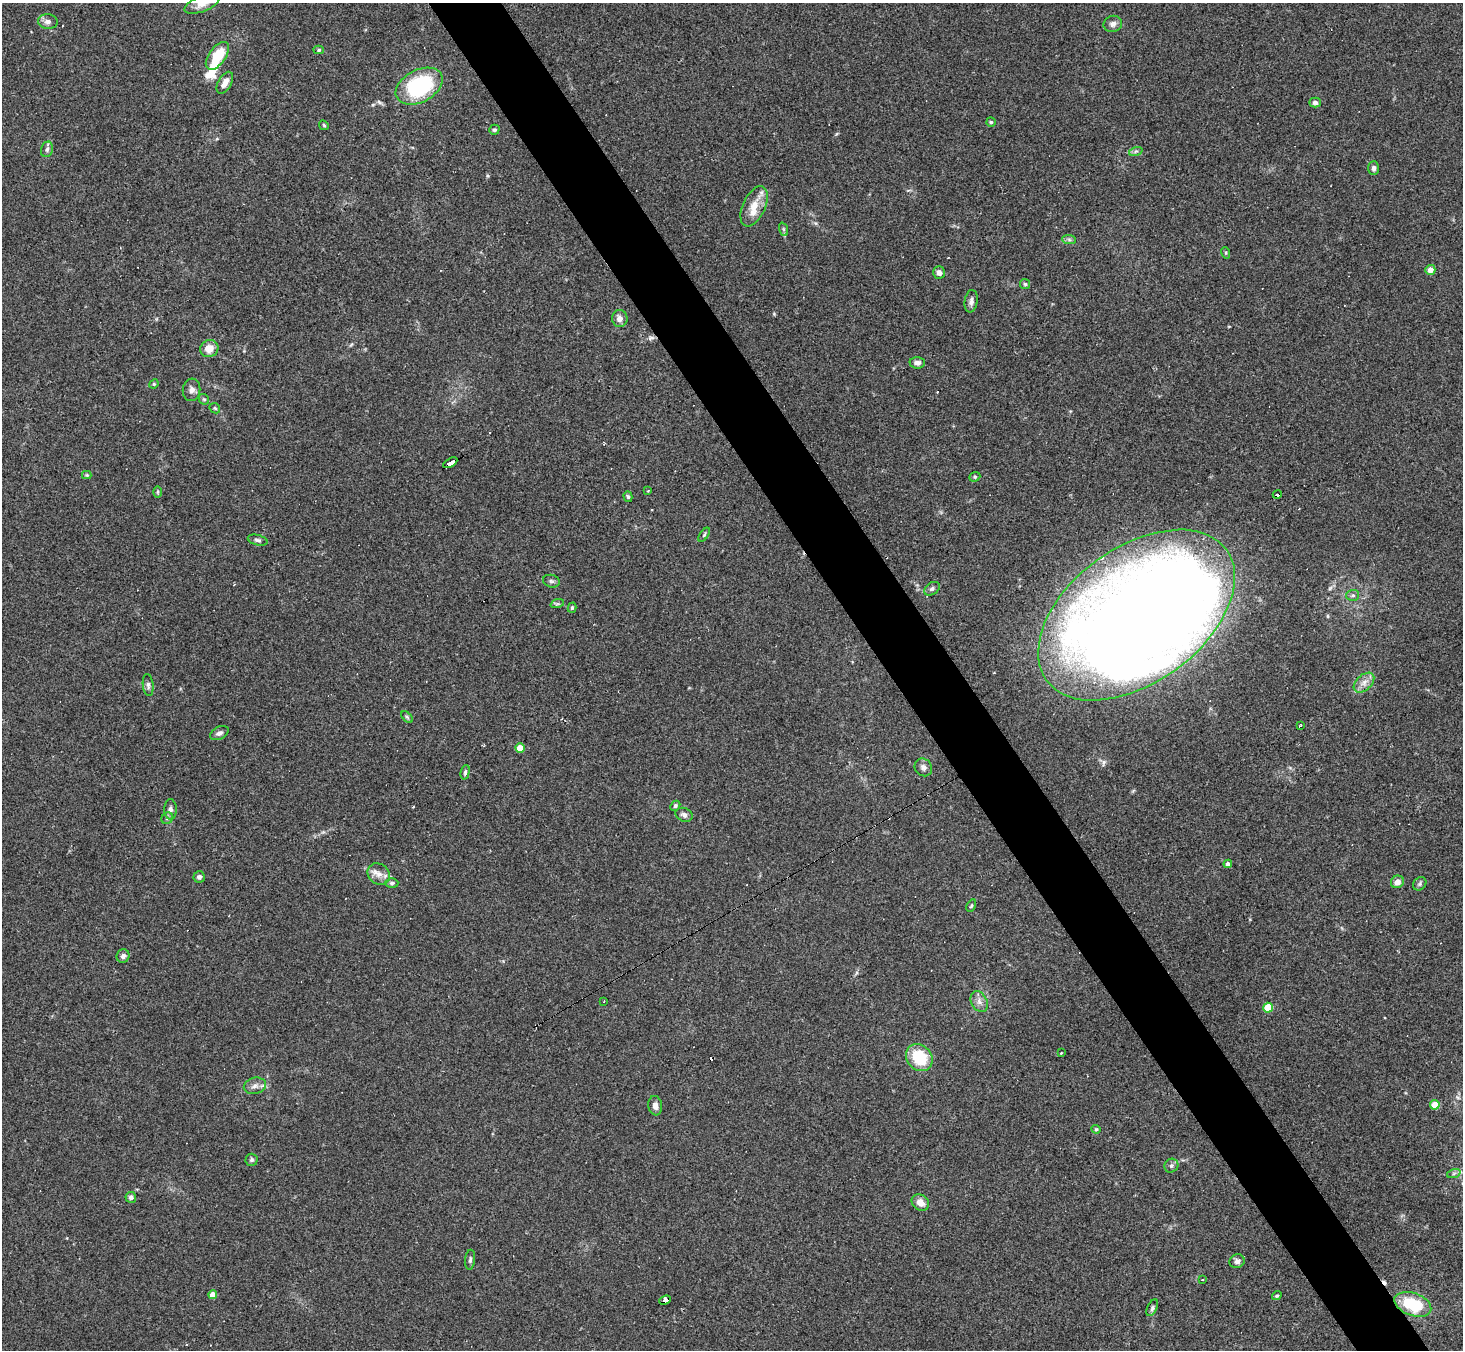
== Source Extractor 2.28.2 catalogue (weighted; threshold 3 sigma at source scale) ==
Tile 6 of 4 x 4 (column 2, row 2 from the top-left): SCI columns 1462-2922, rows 2987-4334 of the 5843 x 5835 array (HDU 1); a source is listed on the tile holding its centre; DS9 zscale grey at full resolution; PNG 1465 x 1352 px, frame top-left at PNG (2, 3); each listed source drawn as its Kron ellipse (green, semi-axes under 4 px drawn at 4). Shown black and unused: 5% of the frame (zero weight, under 2 of 3 exposures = <1% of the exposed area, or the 3 px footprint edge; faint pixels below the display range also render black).
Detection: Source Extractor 2.28.2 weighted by HDU 2 'WHT'; one run over the whole footprint, this tile lists its part. Background 0.101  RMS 0.0084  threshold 0.0379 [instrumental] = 3 sigma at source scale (4.5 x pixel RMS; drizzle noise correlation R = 1.50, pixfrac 1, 0.05/0.05 arcsec/px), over >= 5 px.
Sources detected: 101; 2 inside a brighter object's white glare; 11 cosmic-ray / hot-pixel residue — neither listed nor drawn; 2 inside a brighter listed object's ellipse — not listed separately; the other 86 listed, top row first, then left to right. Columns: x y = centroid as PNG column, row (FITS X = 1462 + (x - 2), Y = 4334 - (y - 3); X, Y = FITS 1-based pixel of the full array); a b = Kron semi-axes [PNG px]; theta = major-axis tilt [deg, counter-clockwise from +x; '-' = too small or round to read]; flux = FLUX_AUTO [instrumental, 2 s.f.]
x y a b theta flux
202 4 19 8 21 7.1
48 22 10 7 -7 4
1113 24 9 8 - 3.9
319 50 5 4 - 1.4
217 56 16 8 55 27
225 83 12 6 60 6.7
419 86 25 16 28 89
1315 102 6 5 - 2.9
991 122 4 4 - 1.1
324 125 5 4 - 1.1
494 130 5 4 - 1.5
47 149 8 6 73 2.2
1136 151 7 4 18 1.5
1374 168 7 5 89 2.7
754 206 21 11 66 13
783 229 7 4 -71 1.5
1069 240 7 4 -1 1.7
1226 253 6 4 -72 0.98
1430 270 5 5 - 7
939 273 6 6 - 4.1
1025 284 5 5 - 1.4
971 301 11 6 81 3.4
620 318 8 8 - 5
209 349 9 8 - 9.9
917 363 8 6 -3 4
154 384 5 4 - 1
192 390 11 8 83 4.4
204 399 6 4 -42 1.3
215 408 6 4 -45 1.1
450 463 8 3 31 86
87 475 5 4 - 0.95
975 477 6 4 21 1.2
648 491 3 3 - 1.6
158 492 6 4 90 1
1277 495 5 3 - 42
628 497 5 4 - 1.4
704 535 8 4 56 1.3
258 540 10 5 -15 2.2
551 581 8 6 -16 2.2
932 589 8 6 37 2.1
1353 595 6 5 - 1.9
557 604 7 4 18 1.7
572 608 5 4 - 1.3
1136 615 111 67 36 2400
1364 683 12 7 43 5.9
148 685 11 5 -83 2.6
407 717 7 4 -45 1.3
1300 725 3 2 - 0.78
219 733 10 6 26 3.2
520 748 4 4 - 15
923 767 9 8 - 3.3
465 772 7 4 76 1.7
675 806 5 4 - 1.7
170 809 10 6 -90 3
684 815 9 6 -22 3.1
167 818 6 5 - 1.7
1228 864 4 4 - 3.3
379 874 12 10 -42 6.5
199 877 6 5 - 2.4
1397 882 7 6 - 5.6
392 883 6 5 - 2
1420 884 7 6 - 1.8
971 906 6 3 62 1
123 956 7 6 - 3.3
604 1001 3 2 - 0.51
979 1002 11 8 -62 4.5
1268 1008 5 5 - 33
1061 1053 3 2 - 1.4
919 1058 15 12 -49 34
255 1086 11 8 14 4.6
1435 1105 5 4 - 21
655 1106 10 7 -83 4.5
1096 1129 5 4 - 0.96
252 1160 6 6 - 1.7
1171 1166 7 6 - 2.2
1454 1173 7 4 19 1.7
131 1197 5 5 - 2.5
920 1202 9 7 -34 7.5
470 1260 10 5 85 2.1
1237 1261 8 6 25 3.4
1202 1280 3 3 - 1.2
213 1295 4 4 - 12
1277 1296 5 4 - 1.2
665 1300 6 4 23 67
1413 1304 19 11 -20 42
1152 1308 9 5 64 2.1
Overlapping masked pixels (flux is a lower limit): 3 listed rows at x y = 450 463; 1277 495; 665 1300
Isophote crosses this tile's border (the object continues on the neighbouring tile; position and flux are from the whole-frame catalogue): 1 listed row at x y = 202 4